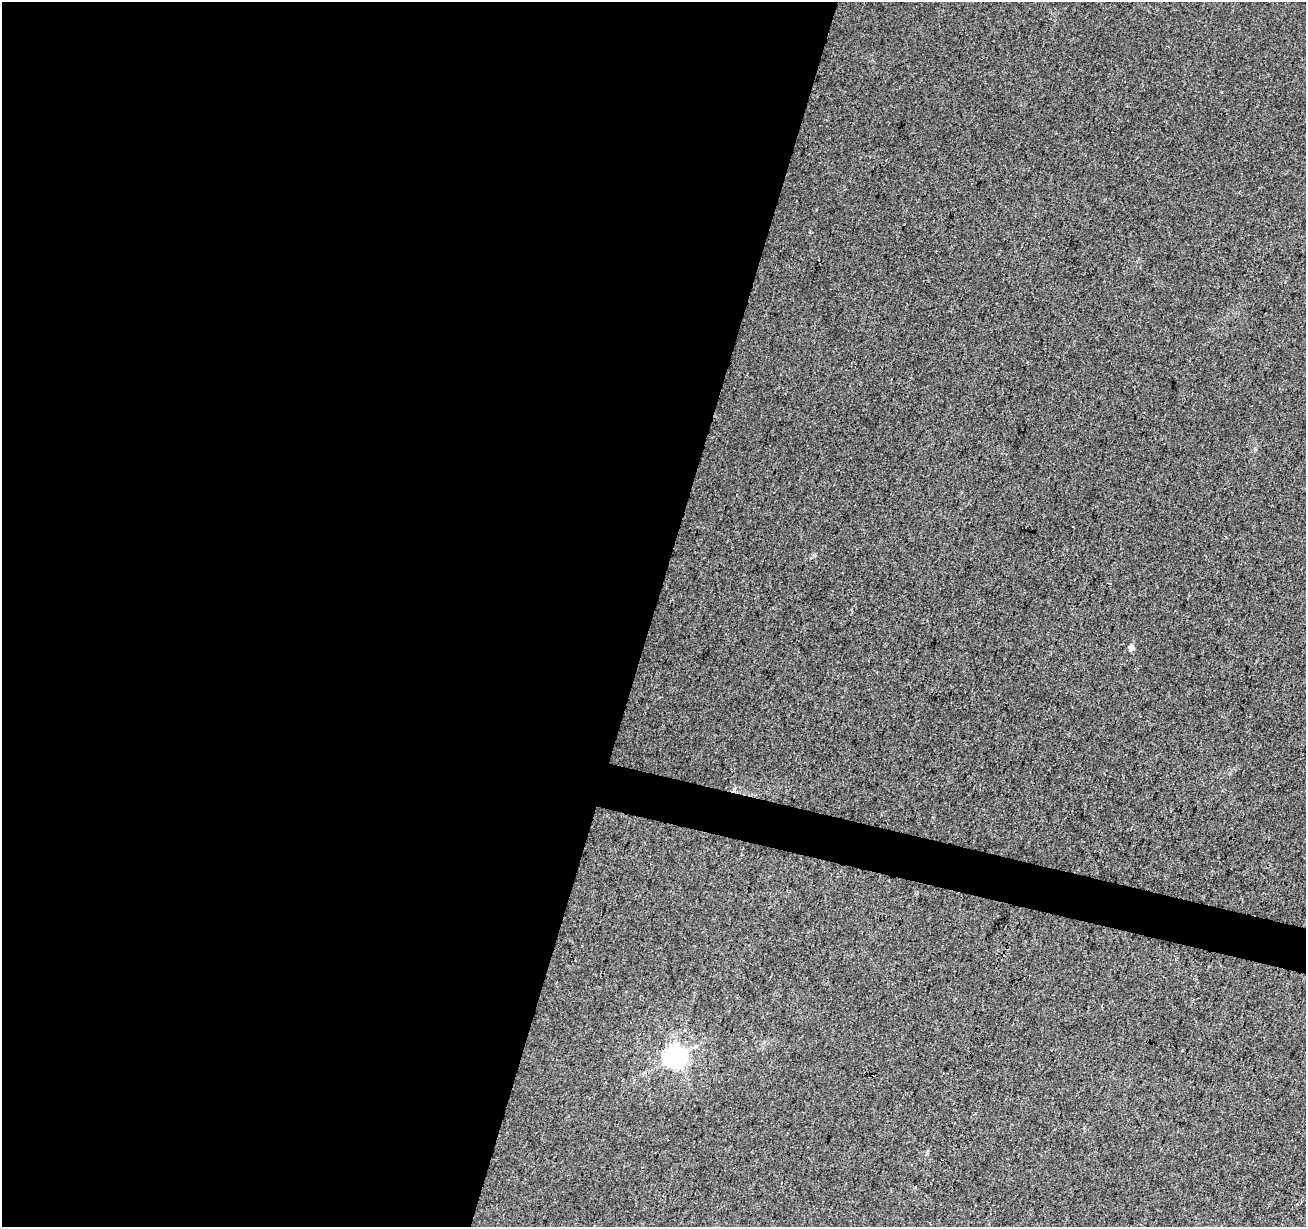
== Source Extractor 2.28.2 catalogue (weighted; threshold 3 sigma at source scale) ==
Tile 5 of 4 x 4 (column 1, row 2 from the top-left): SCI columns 9-1312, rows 2732-3956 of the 5226 x 5399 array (HDU 1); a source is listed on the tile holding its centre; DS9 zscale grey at full resolution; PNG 1308 x 1229 px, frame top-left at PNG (2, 2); no overlay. Shown black and unused: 52% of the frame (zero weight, under 3 of 4 exposures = <1% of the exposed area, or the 3 px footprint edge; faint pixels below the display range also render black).
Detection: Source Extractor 2.28.2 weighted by HDU 2 'WHT'; one run over the whole footprint, this tile lists its part. Background 0.00786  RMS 0.0036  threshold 0.0164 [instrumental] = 3 sigma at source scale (4.5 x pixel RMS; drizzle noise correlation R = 1.50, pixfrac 1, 0.0396/0.0396 arcsec/px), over >= 5 px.
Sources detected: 3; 1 cosmic-ray / hot-pixel residue — not listed; the other 2 listed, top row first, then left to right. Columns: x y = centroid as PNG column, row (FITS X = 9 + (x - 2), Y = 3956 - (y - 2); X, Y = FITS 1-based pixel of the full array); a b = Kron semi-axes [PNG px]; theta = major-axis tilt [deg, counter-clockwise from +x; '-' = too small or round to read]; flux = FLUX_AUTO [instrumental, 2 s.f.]
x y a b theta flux
1131 648 7 7 - 1.4
676 1057 7 7 - 270